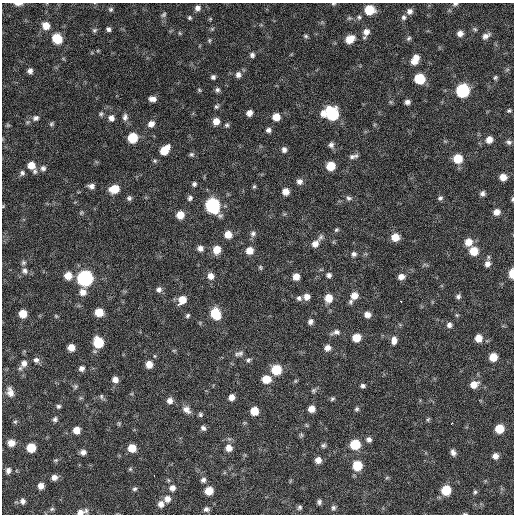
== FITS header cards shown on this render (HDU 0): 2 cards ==
NAXIS1  =                  512 / Axis length
NAXIS2  =                  512 / Axis length

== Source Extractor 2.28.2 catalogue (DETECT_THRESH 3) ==
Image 512 x 512 px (HDU 0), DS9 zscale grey, 1 PNG px = 1 image px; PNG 516 x 516 px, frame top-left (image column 1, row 512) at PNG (2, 3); no overlay
Background 103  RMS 11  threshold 33.2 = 3 sigma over >= 5 px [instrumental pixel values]
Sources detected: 203; all 203 listed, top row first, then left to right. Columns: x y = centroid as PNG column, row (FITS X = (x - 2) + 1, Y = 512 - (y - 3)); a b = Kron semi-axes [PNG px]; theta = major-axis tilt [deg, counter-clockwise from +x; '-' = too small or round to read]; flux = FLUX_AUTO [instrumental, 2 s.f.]
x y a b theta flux
18 4 9 3 0 3400
333 4 6 4 5 830
455 4 7 4 15 1500
197 8 7 6 - 3100
111 9 7 6 - 1500
369 10 7 7 - 23000
409 11 8 7 - 3200
164 15 8 6 46 1400
359 17 6 6 - 1700
404 17 8 7 - 2100
190 18 5 4 - 1100
46 26 8 7 - 8100
108 29 5 5 - 1900
212 29 5 4 - 930
475 29 6 4 -22 1300
94 30 7 6 - 1400
366 32 9 8 - 4800
180 33 6 4 -88 790
460 33 7 6 - 4000
306 36 6 4 -17 1200
486 36 11 6 30 3700
409 38 7 5 34 1500
57 39 8 7 - 21000
350 39 8 6 33 11000
209 40 6 4 83 1000
252 55 6 6 - 2100
415 60 12 7 64 9000
30 71 5 5 - 2600
238 75 8 7 - 3200
213 77 5 5 - 1900
495 78 6 5 - 1200
419 79 7 7 - 30000
199 90 6 4 -47 890
217 90 6 6 - 1900
463 90 8 7 - 92000
152 99 8 5 -9 4000
391 102 7 4 -70 1100
407 102 6 5 - 2800
216 107 7 5 41 1400
509 111 6 4 11 1100
249 113 6 5 - 4200
101 114 6 5 - 1400
323 114 8 7 - 5100
332 114 9 8 - 56000
125 117 9 6 83 2800
276 117 7 7 - 9000
36 118 8 7 - 2600
111 118 8 7 - 3700
216 121 7 7 - 6100
51 124 6 5 - 1300
151 124 8 7 - 4100
8 125 5 5 - 930
227 125 6 5 - 1500
268 130 6 6 - 2300
132 138 7 7 - 24000
489 139 7 7 - 5400
509 142 7 6 - 2000
331 145 7 7 - 2500
164 150 10 7 49 15000
284 150 7 6 - 2800
191 154 7 6 - 1400
352 157 9 7 26 2900
458 159 7 7 - 16000
31 165 8 7 - 7700
330 166 7 6 - 16000
43 168 7 7 - 2400
35 171 7 6 - 1800
22 173 7 6 - 2000
503 177 7 6 - 6400
300 182 7 7 - 3400
194 184 5 5 - 1700
91 186 8 5 -6 3000
254 186 6 4 67 1100
114 189 9 7 15 12000
285 192 6 6 - 5600
483 193 6 6 - 2300
129 198 7 6 - 1800
190 198 7 6 - 1900
349 198 8 6 -39 2000
440 198 6 5 - 1700
512 199 5 3 - 1000
212 205 9 8 - 120000
3 206 5 3 - 640
497 212 7 6 - 4800
81 213 6 4 44 1000
180 215 7 7 - 9600
336 230 6 5 - 1200
228 234 7 7 - 7700
253 234 9 7 64 2500
395 237 7 7 - 9400
468 242 8 8 - 7800
315 244 10 8 46 5900
200 248 7 6 - 3500
217 250 8 7 - 10000
249 251 7 7 - 7400
474 251 8 7 - 13000
354 254 7 6 - 2200
23 263 7 6 - 1700
487 264 9 8 - 3500
260 267 6 5 - 1100
25 271 8 8 - 2900
512 273 7 4 88 14000
329 275 7 6 - 2300
68 276 8 8 - 8500
211 276 7 7 - 5100
296 277 6 6 - 6400
401 277 7 6 - 4400
85 278 8 8 - 190000
159 289 7 6 - 2500
83 292 8 7 - 5300
354 295 10 8 48 7300
458 296 6 6 - 1900
307 297 6 6 - 4800
299 298 7 6 - 2100
328 298 8 7 - 9800
181 302 9 6 47 22000
401 302 3 2 - 3200
99 312 7 6 - 13000
23 314 6 6 - 11000
215 314 9 7 -68 26000
367 315 7 6 - 4500
56 316 6 4 -45 880
188 316 6 4 47 1400
310 322 6 5 - 2700
449 325 6 6 - 2600
336 332 11 6 13 3200
356 338 7 6 - 12000
478 338 7 6 - 7700
394 340 10 7 87 4200
98 342 8 7 - 28000
71 348 6 6 - 6600
327 348 7 6 - 4500
174 350 6 3 18 760
239 354 12 6 12 2700
493 357 6 6 - 11000
36 360 7 7 - 2800
248 360 6 5 - 1500
24 363 10 8 58 4700
149 364 7 6 - 7600
81 368 6 6 - 2800
276 370 7 7 - 24000
115 379 7 6 - 4000
266 379 7 7 - 13000
474 384 9 7 29 7200
75 386 7 6 - 1400
363 386 6 5 - 1700
314 390 7 6 - 1600
10 392 12 8 -75 5200
101 396 7 5 -90 1500
231 397 6 5 - 4700
332 399 6 5 - 1200
170 401 7 7 - 3800
58 406 5 5 - 1500
311 409 6 6 - 5700
357 409 6 6 - 1500
186 410 11 8 -38 4500
254 411 6 6 - 12000
200 415 6 6 - 1400
55 419 6 5 - 1900
428 419 6 4 64 1000
15 422 5 5 - 1100
452 423 3 3 - 3800
119 424 5 5 - 990
203 428 7 6 - 2200
499 429 7 6 - 16000
76 430 6 6 - 7500
301 435 6 5 - 1100
369 440 7 6 - 2600
11 443 7 6 - 6700
355 444 7 7 - 26000
323 445 6 6 - 1400
31 448 6 6 - 16000
132 448 7 6 - 9400
229 448 7 7 - 5600
83 452 6 6 - 3100
453 452 7 5 -69 3000
495 456 6 6 - 4000
56 460 6 4 11 1100
318 460 6 6 - 5100
357 466 7 7 - 22000
130 469 6 5 - 1000
8 470 7 6 - 2700
154 476 3 2 - 3700
54 477 7 6 - 3700
387 477 6 4 20 900
203 480 7 7 - 2200
41 486 6 6 - 4500
172 488 8 8 - 3900
135 489 6 5 - 1400
446 490 7 7 - 23000
209 491 7 6 - 10000
475 492 6 5 - 1300
167 499 8 8 - 4600
23 501 8 7 - 2800
319 502 5 5 - 1800
161 504 7 7 - 4000
299 507 7 6 - 1600
333 508 7 6 - 1700
52 509 6 5 - 1300
206 509 7 6 - 2300
86 511 7 6 - 1700
80 512 8 6 13 3700
465 514 6 3 -8 710
At the frame edge (FLAGS 8, measured only in part): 8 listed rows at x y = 18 4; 333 4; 455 4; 512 199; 3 206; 512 273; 80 512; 465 514